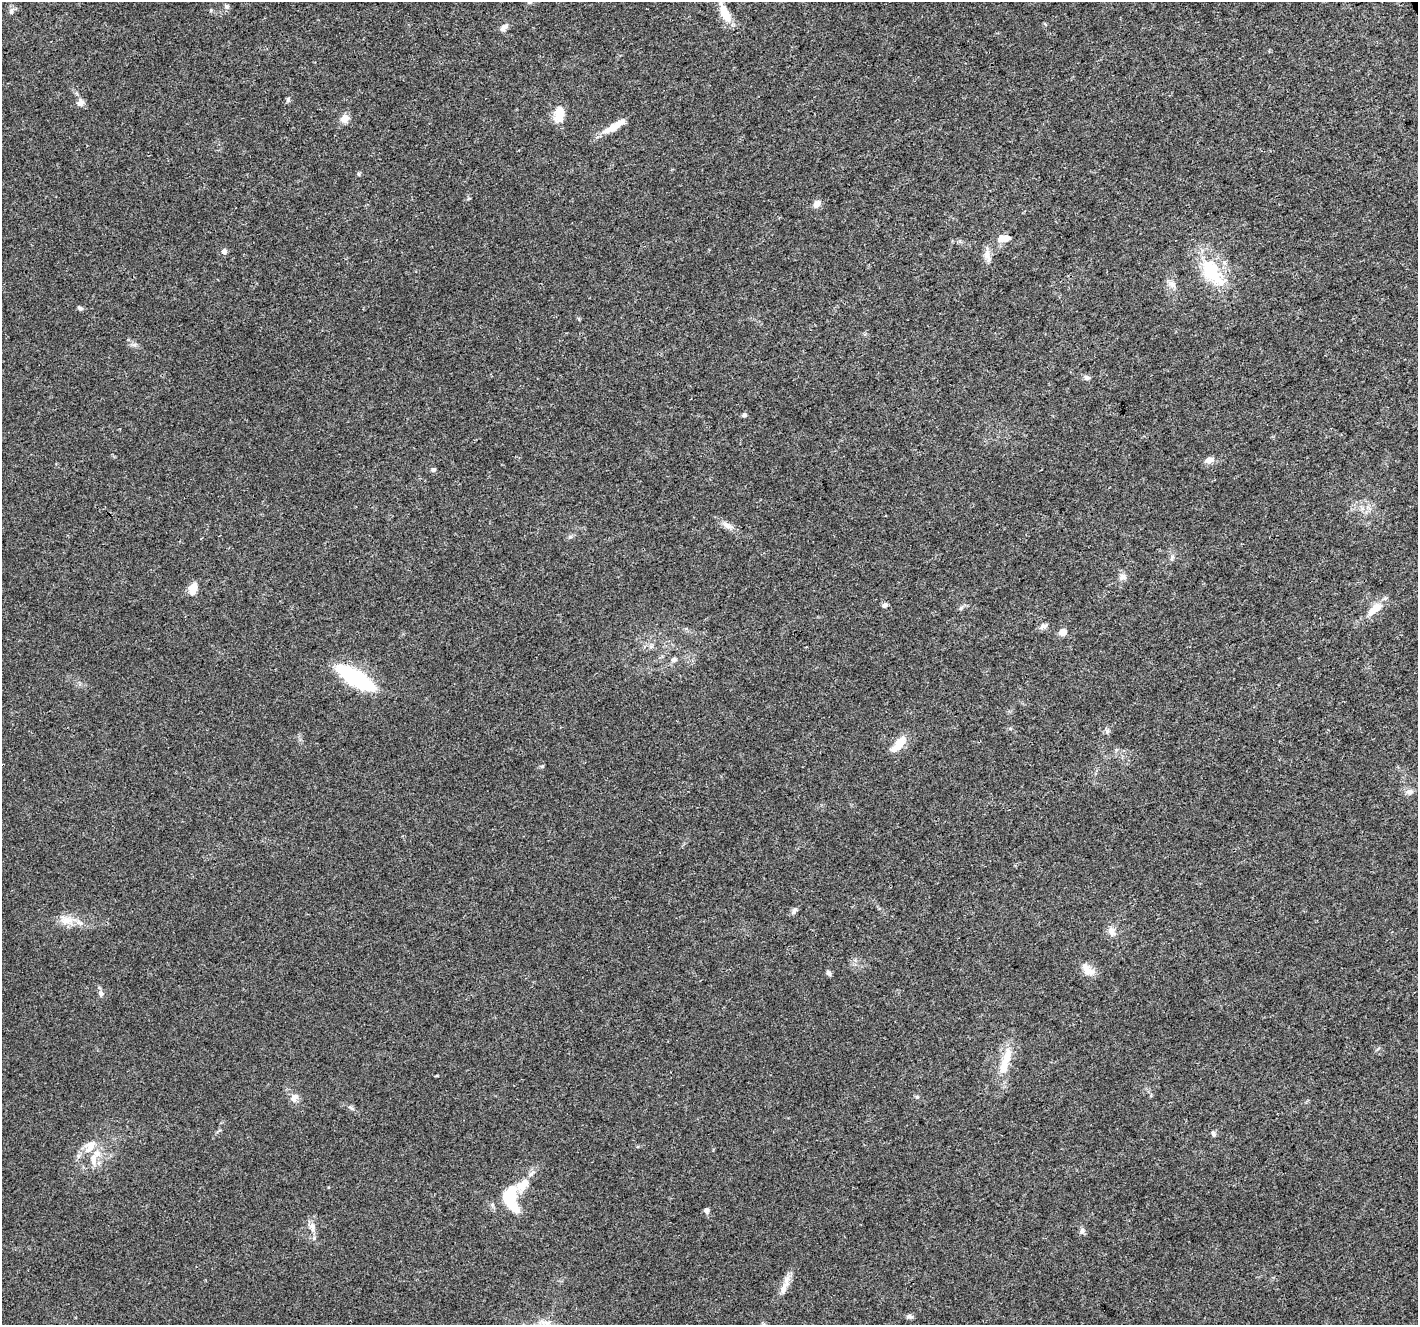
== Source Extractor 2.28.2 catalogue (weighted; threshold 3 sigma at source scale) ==
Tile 10 of 4 x 4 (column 2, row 3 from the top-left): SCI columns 1417-2832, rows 1414-2736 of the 5668 x 5532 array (HDU 1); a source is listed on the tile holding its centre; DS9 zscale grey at full resolution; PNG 1420 x 1327 px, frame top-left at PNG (2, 2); no overlay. Shown black and unused: <1% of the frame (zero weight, under 3 of 4 exposures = <1% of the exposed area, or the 3 px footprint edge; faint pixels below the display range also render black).
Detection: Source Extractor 2.28.2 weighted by HDU 2 'WHT'; one run over the whole footprint, this tile lists its part. Background 0.0175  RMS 0.003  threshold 0.0133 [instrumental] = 3 sigma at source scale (4.5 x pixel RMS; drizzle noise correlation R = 1.50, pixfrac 1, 0.0396/0.0396 arcsec/px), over >= 5 px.
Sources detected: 61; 1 inside a brighter object's white glare — not listed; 3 inside a brighter listed object's ellipse — not listed separately; the other 57 listed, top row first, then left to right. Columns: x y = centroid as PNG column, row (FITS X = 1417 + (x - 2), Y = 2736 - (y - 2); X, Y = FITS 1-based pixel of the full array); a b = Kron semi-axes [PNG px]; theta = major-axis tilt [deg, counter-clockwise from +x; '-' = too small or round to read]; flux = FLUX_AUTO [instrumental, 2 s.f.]
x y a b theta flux
226 6 7 6 - 0.73
11 11 9 6 80 0.9
725 13 25 9 -64 5.4
504 28 13 7 42 1.3
288 100 8 5 64 0.58
80 102 9 8 - 1.6
559 115 17 10 83 5.3
344 119 10 9 - 2.2
614 126 30 7 31 4.9
358 174 6 4 -89 0.36
816 204 10 8 50 1.7
1004 238 16 8 8 2.7
224 251 5 5 - 1.5
987 255 17 7 -82 2.3
1212 272 43 21 -55 16
1172 284 12 8 -62 1.7
80 308 7 5 -21 0.63
1087 378 8 7 - 0.85
744 415 5 5 - 0.7
1209 460 9 7 25 1.8
433 470 6 5 - 0.66
726 525 14 7 -30 1.7
570 537 7 4 0 0.52
1172 557 9 5 64 0.77
1122 577 10 8 42 1.3
192 592 19 8 59 2.6
884 605 6 5 - 1.1
961 608 6 5 - 0.6
1375 609 24 11 41 4.6
1044 626 10 6 31 1.2
1062 632 5 5 - 3.8
674 660 8 6 29 0.89
356 678 32 9 -31 47
1107 731 6 6 - 0.66
899 744 21 8 51 5.2
542 766 6 4 1 0.37
1410 792 12 7 2 1.2
794 911 9 5 53 0.84
66 920 22 11 0 4.1
1111 931 11 9 -76 2
1088 970 19 10 -45 3.2
828 973 7 6 - 0.68
101 994 8 6 -58 0.87
1005 1061 39 10 70 6.9
917 1097 6 4 0 0.4
294 1098 13 9 65 1.7
351 1108 7 4 -45 0.59
1213 1133 7 5 -74 0.61
90 1146 20 15 47 4.4
522 1185 22 13 38 5
509 1198 24 14 -72 13
706 1210 6 6 - 0.73
312 1226 12 8 -73 1.8
1082 1231 8 6 87 0.87
314 1238 5 4 - 0.45
784 1287 23 8 65 3
910 1316 8 6 -29 0.76